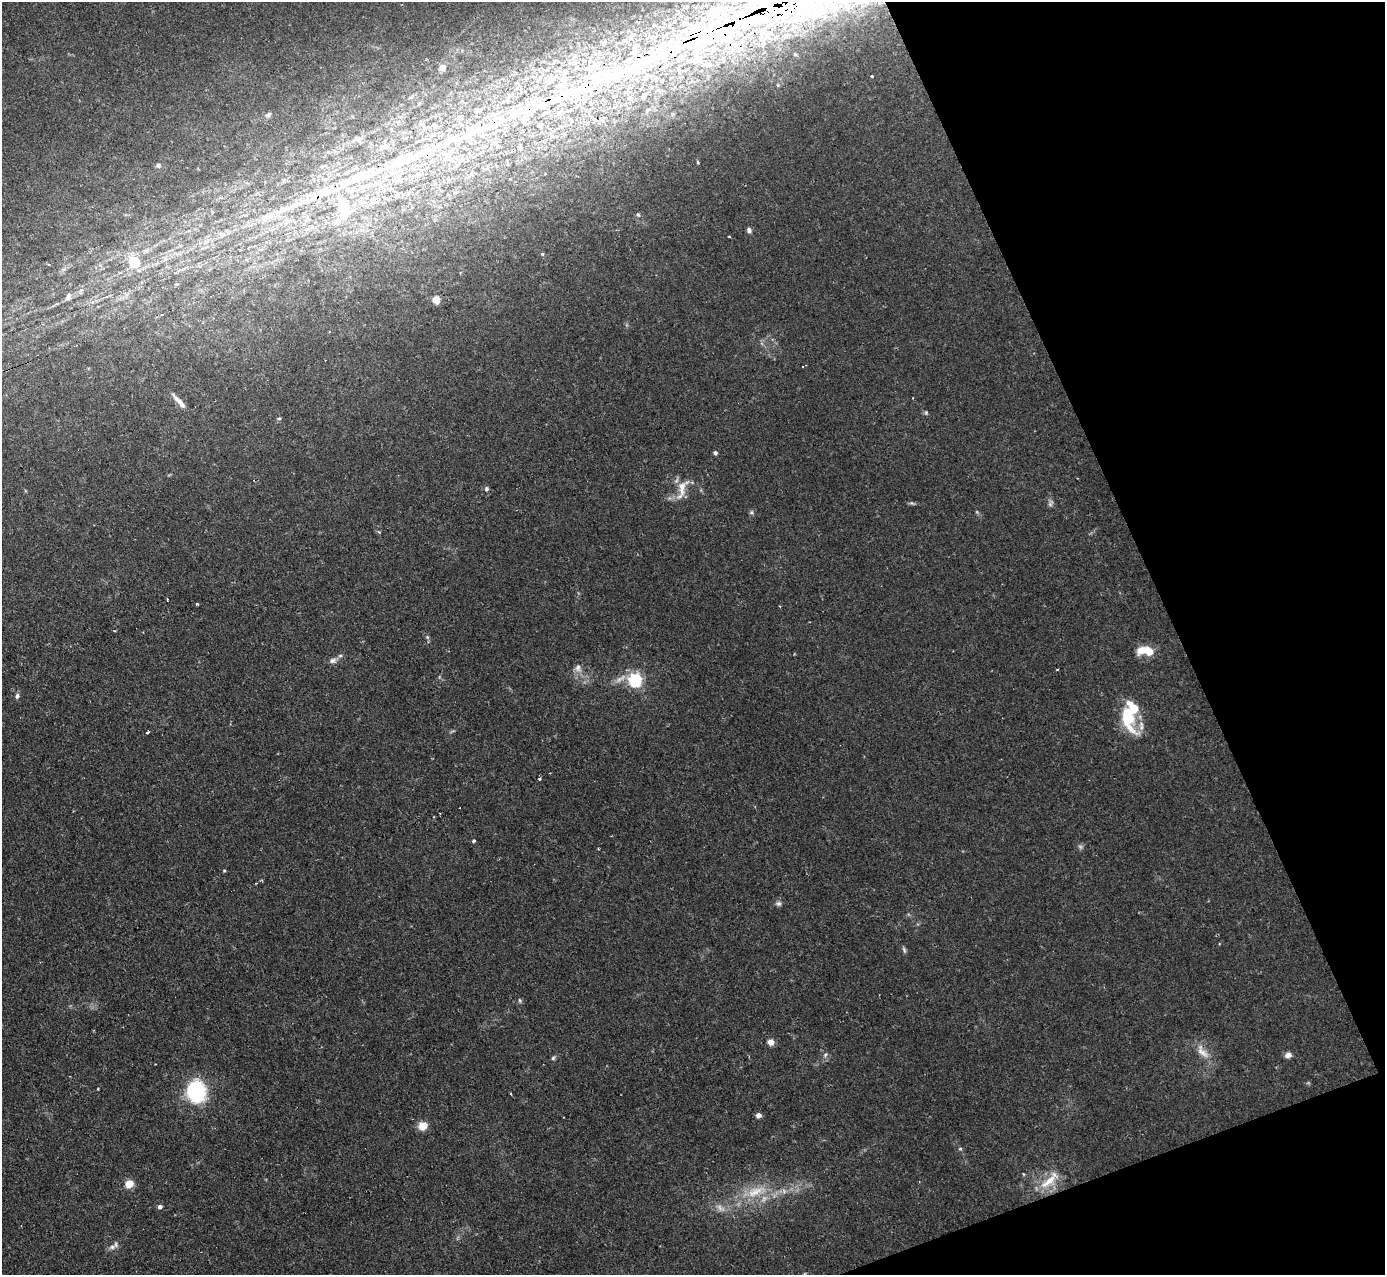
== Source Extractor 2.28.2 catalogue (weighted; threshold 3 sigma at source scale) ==
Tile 12 of 4 x 4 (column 4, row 3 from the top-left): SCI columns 4151-5533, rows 1419-2691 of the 5533 x 5515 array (HDU 1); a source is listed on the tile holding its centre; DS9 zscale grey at full resolution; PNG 1387 x 1277 px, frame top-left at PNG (2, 2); no overlay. Shown black and unused: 19% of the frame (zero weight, under 2 of 3 exposures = <1% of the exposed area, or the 3 px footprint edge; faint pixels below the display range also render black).
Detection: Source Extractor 2.28.2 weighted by HDU 2 'WHT'; one run over the whole footprint, this tile lists its part. Background 0.0666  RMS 0.0051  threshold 0.0229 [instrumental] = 3 sigma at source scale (4.5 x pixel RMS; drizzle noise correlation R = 1.50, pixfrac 1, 0.05/0.05 arcsec/px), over >= 5 px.
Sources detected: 114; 3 too faint to see at this stretch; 2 inside a brighter object's white glare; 2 cosmic-ray / hot-pixel residue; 1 long thin detection or spike segment (spike, bleed or trail) — not listed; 23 inside a brighter listed object's ellipse — not listed separately; the other 83 listed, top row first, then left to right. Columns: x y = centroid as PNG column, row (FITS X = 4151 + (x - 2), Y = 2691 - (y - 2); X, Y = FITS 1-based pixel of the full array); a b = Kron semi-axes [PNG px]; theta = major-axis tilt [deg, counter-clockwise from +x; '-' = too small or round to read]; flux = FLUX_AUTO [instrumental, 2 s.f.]
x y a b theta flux
749 17 428 70 24 1000
740 34 10 9 - 4.7
795 54 6 5 - 0.98
629 60 19 8 18 7.8
708 64 14 10 -1 6.4
595 65 19 9 -39 8.6
577 67 8 8 - 3
443 68 4 4 - 5
564 73 25 10 70 11
646 76 14 7 49 5.1
872 76 3 3 - 1.2
550 80 21 11 30 9.8
644 96 12 9 69 3.5
672 114 6 4 -72 0.66
268 115 10 6 27 1.5
434 125 9 7 -25 2.3
474 131 150 20 23 120
496 144 14 9 -48 4.1
384 147 18 8 12 4.5
461 160 14 8 21 5.1
698 162 6 3 -71 0.57
158 165 6 5 - 1.4
347 172 11 6 31 2.3
510 179 3 2 - 0.4
324 192 34 13 21 19
373 199 12 6 13 4.4
341 205 22 10 -75 14
352 210 6 6 - 2.1
638 215 6 4 -66 0.65
268 217 31 10 20 12
338 221 14 8 36 4.5
749 230 5 5 - 1.7
222 235 10 6 19 2.4
729 236 3 2 - 0.6
542 254 4 3 - 0.49
134 262 6 5 - 36
48 264 4 2 - 0.64
177 284 6 4 11 0.67
68 297 11 7 65 2.3
436 299 6 5 - 6.3
162 314 3 2 - 0.72
179 401 23 5 -47 3.9
926 412 5 5 - 0.72
279 418 5 3 - 0.6
715 453 4 4 - 1.5
486 489 6 5 - 1
682 489 34 12 71 8.5
912 503 8 4 -24 0.88
751 512 6 5 - 0.91
977 512 6 4 -72 0.61
167 600 3 2 - 0.46
197 604 3 3 - 0.62
427 637 6 4 -45 0.84
1142 650 17 10 26 7.1
332 660 10 6 18 2
578 668 11 8 -82 3
1057 669 3 2 - 0.73
635 680 6 6 - 110
17 696 7 5 77 1.4
1127 718 34 14 -71 24
147 732 4 3 - 2.1
539 778 3 3 - 0.96
473 841 4 3 - 1.1
224 871 4 4 - 0.55
778 903 8 6 2 1.5
904 950 9 4 -72 1
520 1000 6 4 -69 0.81
770 1042 6 5 - 4.6
1202 1052 25 10 -49 6.7
825 1055 7 3 54 0.85
1288 1055 7 6 - 2.8
553 1058 7 5 72 0.94
196 1092 11 9 -84 100
511 1093 3 2 - 0.71
758 1115 5 4 - 3.3
423 1126 8 7 - 7.9
960 1149 5 4 - 0.68
1024 1174 4 3 - 0.5
1050 1180 36 12 41 12
129 1184 7 7 - 7.6
756 1191 35 13 21 16
160 1207 4 4 - 1.9
112 1247 9 6 10 2.1
Overlapping masked pixels (flux is a lower limit): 3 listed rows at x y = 749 17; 474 131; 324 192
Isophote crosses this tile's border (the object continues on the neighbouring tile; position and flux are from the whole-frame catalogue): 1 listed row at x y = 749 17